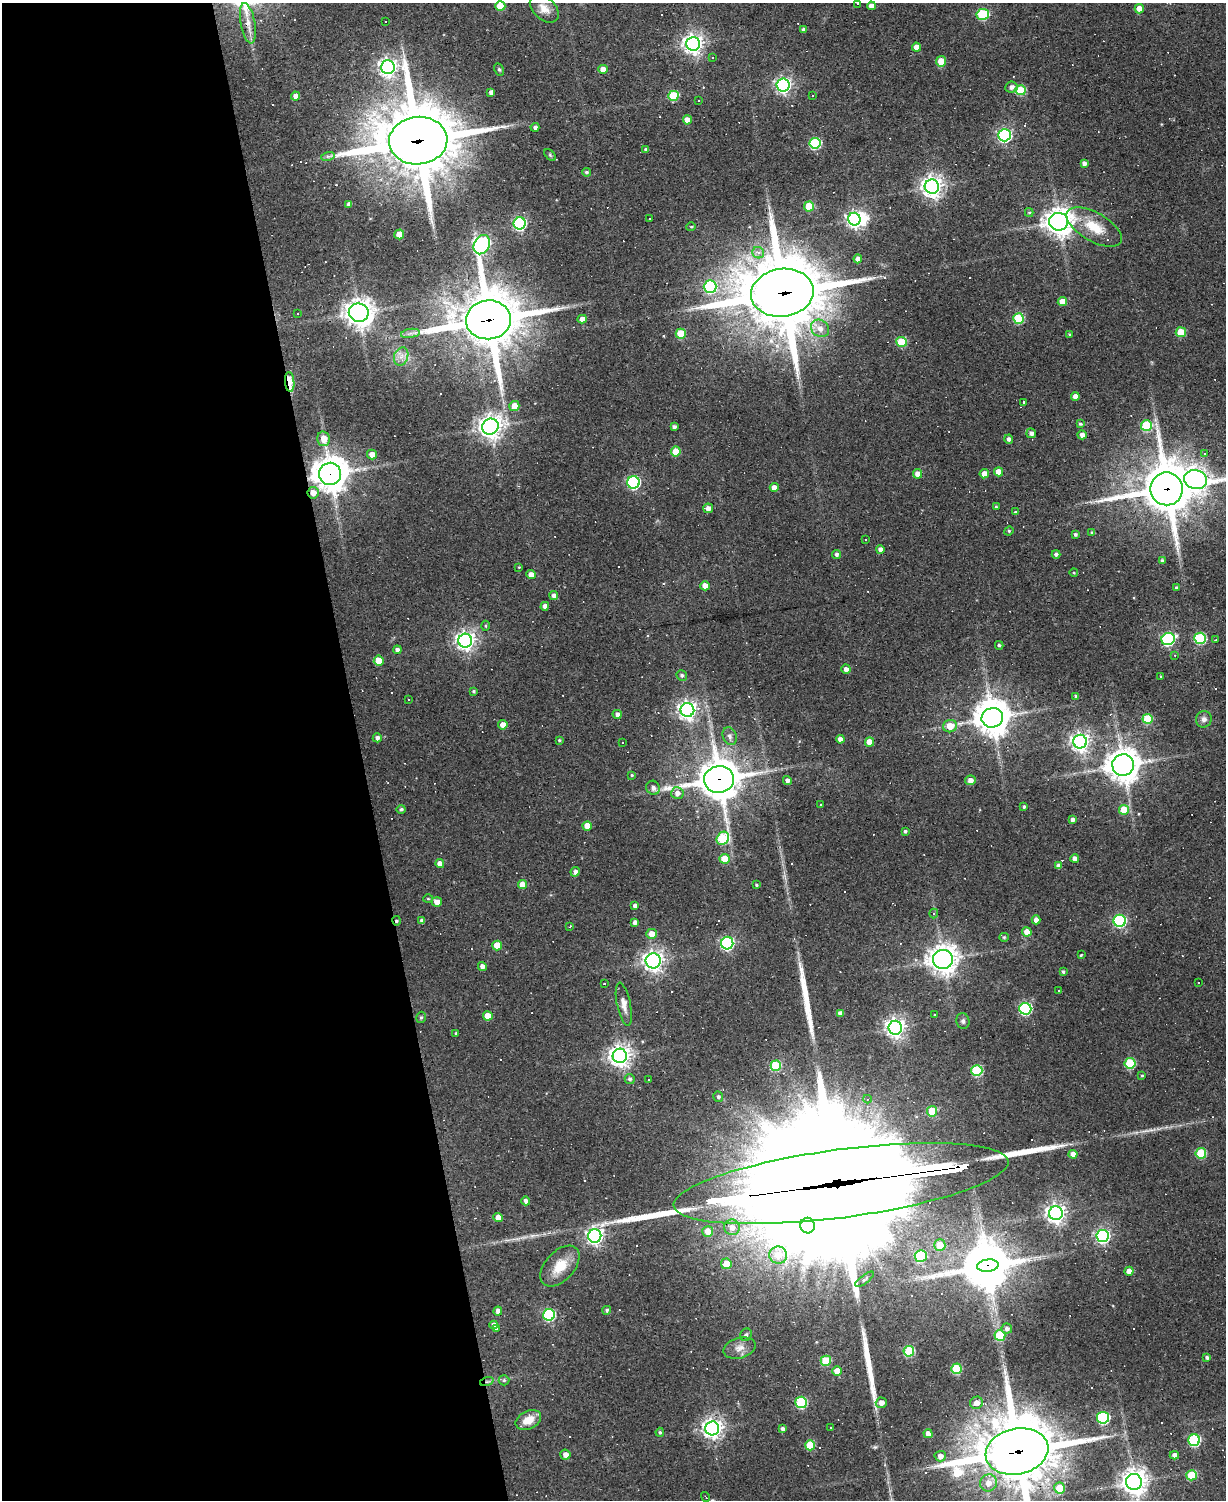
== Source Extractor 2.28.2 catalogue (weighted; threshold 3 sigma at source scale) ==
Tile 5 of 4 x 3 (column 1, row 2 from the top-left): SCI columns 1-1224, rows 1630-3127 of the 4895 x 4870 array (HDU 1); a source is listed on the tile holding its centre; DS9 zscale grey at full resolution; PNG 1228 x 1502 px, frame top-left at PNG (2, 3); each listed source drawn as its Kron ellipse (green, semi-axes under 4 px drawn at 4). Shown black and unused: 29% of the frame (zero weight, under 2 of 3 exposures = <1% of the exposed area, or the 3 px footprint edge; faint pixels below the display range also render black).
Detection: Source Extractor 2.28.2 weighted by HDU 2 'WHT'; one run over the whole footprint, this tile lists its part. Background 0.0632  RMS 0.0059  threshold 0.0265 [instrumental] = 3 sigma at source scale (4.5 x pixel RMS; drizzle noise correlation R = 1.50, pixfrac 1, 0.05/0.05 arcsec/px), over >= 5 px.
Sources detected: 307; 5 inside a brighter object's white glare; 42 cosmic-ray / hot-pixel residue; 5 long thin detections or spike segments (spike, bleed or trail) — neither listed nor drawn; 1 inside a brighter listed object's ellipse — not listed separately; the other 254 listed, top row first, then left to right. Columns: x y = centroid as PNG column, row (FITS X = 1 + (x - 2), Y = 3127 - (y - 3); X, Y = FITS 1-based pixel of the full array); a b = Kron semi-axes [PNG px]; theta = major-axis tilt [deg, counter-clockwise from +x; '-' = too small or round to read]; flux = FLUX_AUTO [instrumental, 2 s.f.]
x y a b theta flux
858 4 3 2 - 0.75
500 6 5 5 - 15
871 6 4 4 - 3.3
544 9 17 11 -42 5.8
1139 9 5 4 - 6
983 14 6 5 - 49
385 21 3 3 - 1.5
248 23 20 7 -79 5.6
804 30 4 4 - 2.4
693 44 7 7 - 360
916 47 4 4 - 5.6
712 57 3 2 - 0.7
941 61 5 5 - 10
388 67 7 7 - 270
499 69 6 4 -62 0.92
603 69 4 4 - 5.1
783 85 6 6 - 190
1011 87 6 5 - 2.7
1021 90 5 5 - 28
491 92 4 4 - 2.1
295 96 4 4 - 3.3
673 96 5 5 - 30
812 96 3 2 - 0.54
699 101 3 2 - 0.56
687 120 4 4 - 6.9
535 127 4 4 - 1.7
1005 135 6 6 - 140
418 141 29 24 5 5400
815 143 5 5 - 52
646 149 4 4 - 1.1
550 155 7 4 -46 0.9
328 156 7 4 17 1.3
1084 163 4 4 - 2.3
587 172 4 4 - 1.1
932 187 7 7 - 410
349 204 4 4 - 2.3
809 206 5 5 - 22
1029 213 4 4 - 0.81
649 218 3 2 - 0.65
854 219 6 6 - 200
1059 222 9 9 - 670
520 223 6 6 - 93
691 227 4 4 - 0.64
1094 227 31 14 -30 17
399 234 5 5 - 9.8
482 245 10 7 63 190
758 253 6 5 - 3.2
858 259 4 4 - 3.7
710 287 6 6 - 71
782 293 31 24 8 6300
1062 302 5 4 - 7.7
298 313 2 2 - 0.42
359 313 10 9 - 650
582 319 4 4 - 3.7
1019 319 5 5 - 37
488 320 22 19 6 3900
820 328 10 8 -40 4.6
1181 332 5 5 - 19
410 333 9 4 9 2.1
681 334 5 5 - 17
1070 334 3 3 - 0.79
902 342 5 5 - 25
401 356 9 7 68 3.5
290 382 10 4 -85 20
1075 396 4 4 - 4.4
1024 403 3 3 - 2.3
514 406 5 5 - 8.1
1080 424 4 3 - 1
1146 426 5 5 - 38
490 427 8 8 - 490
674 427 4 4 - 1.9
1031 433 5 4 - 2.4
1082 435 4 4 - 3.1
324 439 7 6 - 7.6
1009 439 4 4 - 2
676 451 5 5 - 12
372 454 5 5 - 4.6
1204 454 3 3 - 1.8
999 472 4 4 - 6.9
330 474 11 11 - 1100
918 474 5 4 - 4.5
984 474 5 4 - 4.2
1196 479 11 9 -12 340
633 482 6 6 - 94
774 487 4 4 - 4.4
1167 489 16 16 - 3100
313 493 6 5 - 5.5
996 507 3 3 - 0.7
708 508 5 5 - 3.6
1015 512 3 3 - 1.3
1009 531 5 4 - 0.75
1092 533 4 4 - 1.4
1075 534 3 3 - 1.1
866 539 3 3 - 0.75
880 549 4 4 - 2.5
837 554 4 4 - 1.5
1056 554 4 4 - 1.8
1162 561 4 4 - 1.4
519 567 4 4 - 0.49
1074 573 4 3 - 0.47
531 575 4 4 - 4.7
705 586 4 4 - 4.8
1176 588 3 3 - 1.3
554 596 4 4 - 2.4
545 606 4 4 - 3.4
486 626 5 3 - 0.69
1200 638 6 5 - 55
1168 639 6 6 - 100
1215 640 3 2 - 0.52
465 641 7 7 - 310
999 645 4 3 - 1.1
397 650 4 4 - 1.9
1175 655 4 2 - 0.37
379 661 5 5 - 10
846 669 4 4 - 2.6
682 675 5 5 - 1.3
1161 676 3 2 - 0.76
473 691 4 4 - 0.89
1076 696 4 3 - 1.3
408 699 3 3 - 0.96
687 710 7 7 - 280
617 714 5 4 - 2.3
992 718 11 9 13 1100
1148 719 5 5 - 28
1204 719 8 8 - 2.6
503 725 4 4 - 4.9
950 726 7 6 - 8.1
730 736 9 6 -70 2.2
377 738 4 4 - 2.4
840 739 4 4 - 3
559 740 4 4 - 0.7
870 742 5 4 - 9
1080 742 7 7 - 280
623 743 3 3 - 15
1123 765 11 10 - 940
632 775 4 4 - 0.56
719 779 15 13 11 1600
970 780 5 5 - 3.3
787 781 4 4 - 2.1
653 788 7 6 - 2.5
677 793 6 6 - 3.3
821 804 4 2 - 0.46
1024 807 3 3 - 1
401 809 4 4 - 1.2
1124 810 5 5 - 17
1073 820 4 4 - 2
587 826 4 4 - 7.4
905 831 3 3 - 1.1
723 838 7 6 - 42
1075 858 4 4 - 2.6
725 859 5 5 - 12
440 864 4 4 - 4.1
1059 866 4 4 - 3.3
575 872 5 4 - 2.1
522 885 4 4 - 7.1
756 885 4 3 - 0.71
428 899 5 3 - 0.61
437 902 5 4 - 4.5
635 906 4 4 - 2
934 914 5 4 - 0.99
1036 920 4 4 - 3.3
397 921 4 3 - 0.86
422 921 4 4 - 2.4
1120 921 6 6 - 86
635 922 4 4 - 2.2
570 927 3 2 - 1.1
1027 932 4 4 - 6
652 934 5 5 - 6
1004 937 5 4 - 0.64
727 943 6 6 - 100
497 945 5 5 - 10
1081 955 4 2 - 0.71
943 959 10 9 - 630
653 961 7 7 - 330
482 966 4 4 - 2.7
1063 972 4 3 - 0.95
1199 983 3 2 - 0.58
604 984 3 3 - 1.3
1058 990 3 2 - 0.52
624 1004 22 7 -78 4.7
1025 1009 6 6 - 75
840 1013 4 4 - 3.1
935 1015 4 3 - 0.68
488 1016 5 4 - 9.1
421 1017 6 4 74 1
963 1021 8 6 -78 1.6
895 1028 7 7 - 320
456 1033 4 4 - 0.72
620 1056 7 7 - 430
1130 1063 5 5 - 39
776 1066 5 5 - 33
977 1070 5 5 - 47
1142 1075 3 3 - 0.64
630 1079 5 5 - 1.5
648 1080 3 3 - 1.8
718 1097 5 5 - 1.6
867 1099 4 4 - 0.76
932 1111 5 5 - 19
1201 1153 5 5 - 32
1073 1154 4 4 - 5.2
841 1184 169 34 8 61000
526 1201 4 4 - 2.1
1056 1213 7 7 - 320
498 1217 4 4 - 5.8
807 1226 8 7 - 430
732 1227 8 8 - 4
708 1231 5 5 - 6.5
595 1236 7 6 - 220
1103 1236 6 6 - 130
940 1245 6 6 - 11
778 1255 9 8 - 8.3
921 1256 6 6 - 35
726 1264 5 5 - 9
560 1266 24 14 48 13
988 1266 11 6 6 1500
1129 1271 4 4 - 5.1
865 1279 11 4 37 1.3
607 1310 4 4 - 1.2
498 1311 4 4 - 3.3
549 1315 6 6 - 64
494 1325 4 4 - 3
496 1329 3 3 - 1.3
1007 1329 5 5 - 2.3
746 1335 6 5 - 1.3
1000 1336 5 5 - 26
739 1348 16 10 15 5.1
909 1351 5 5 - 35
1207 1357 4 3 - 1.5
826 1361 5 5 - 26
956 1369 5 5 - 32
837 1371 5 4 - 6.3
504 1380 5 5 - 0.86
487 1381 7 4 19 1.4
801 1402 6 5 - 51
881 1403 5 5 - 3.3
976 1403 6 6 - 4.5
1103 1418 6 6 - 75
528 1420 13 9 26 8.3
712 1428 7 7 - 330
830 1428 2 2 - 0.51
782 1429 4 4 - 1.9
660 1432 4 4 - 1.2
928 1434 4 4 - 4.4
1194 1440 6 6 - 64
810 1445 5 5 - 20
1017 1452 32 22 12 5100
565 1455 5 5 - 4
1174 1455 4 4 - 2.7
940 1456 5 5 - 3.7
1192 1475 5 5 - 24
1134 1482 8 8 - 570
988 1483 8 8 - 6.4
1060 1488 5 5 - 15
705 1497 5 3 - 0.6
Overlapping masked pixels (flux is a lower limit): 14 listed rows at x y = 248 23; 418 141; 782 293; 488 320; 290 382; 330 474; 1167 489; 313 493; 719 779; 397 921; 841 1184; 988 1266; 487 1381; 1017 1452
Isophote crosses this tile's border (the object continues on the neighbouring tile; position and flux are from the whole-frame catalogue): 3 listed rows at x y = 1196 479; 1167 489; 1017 1452